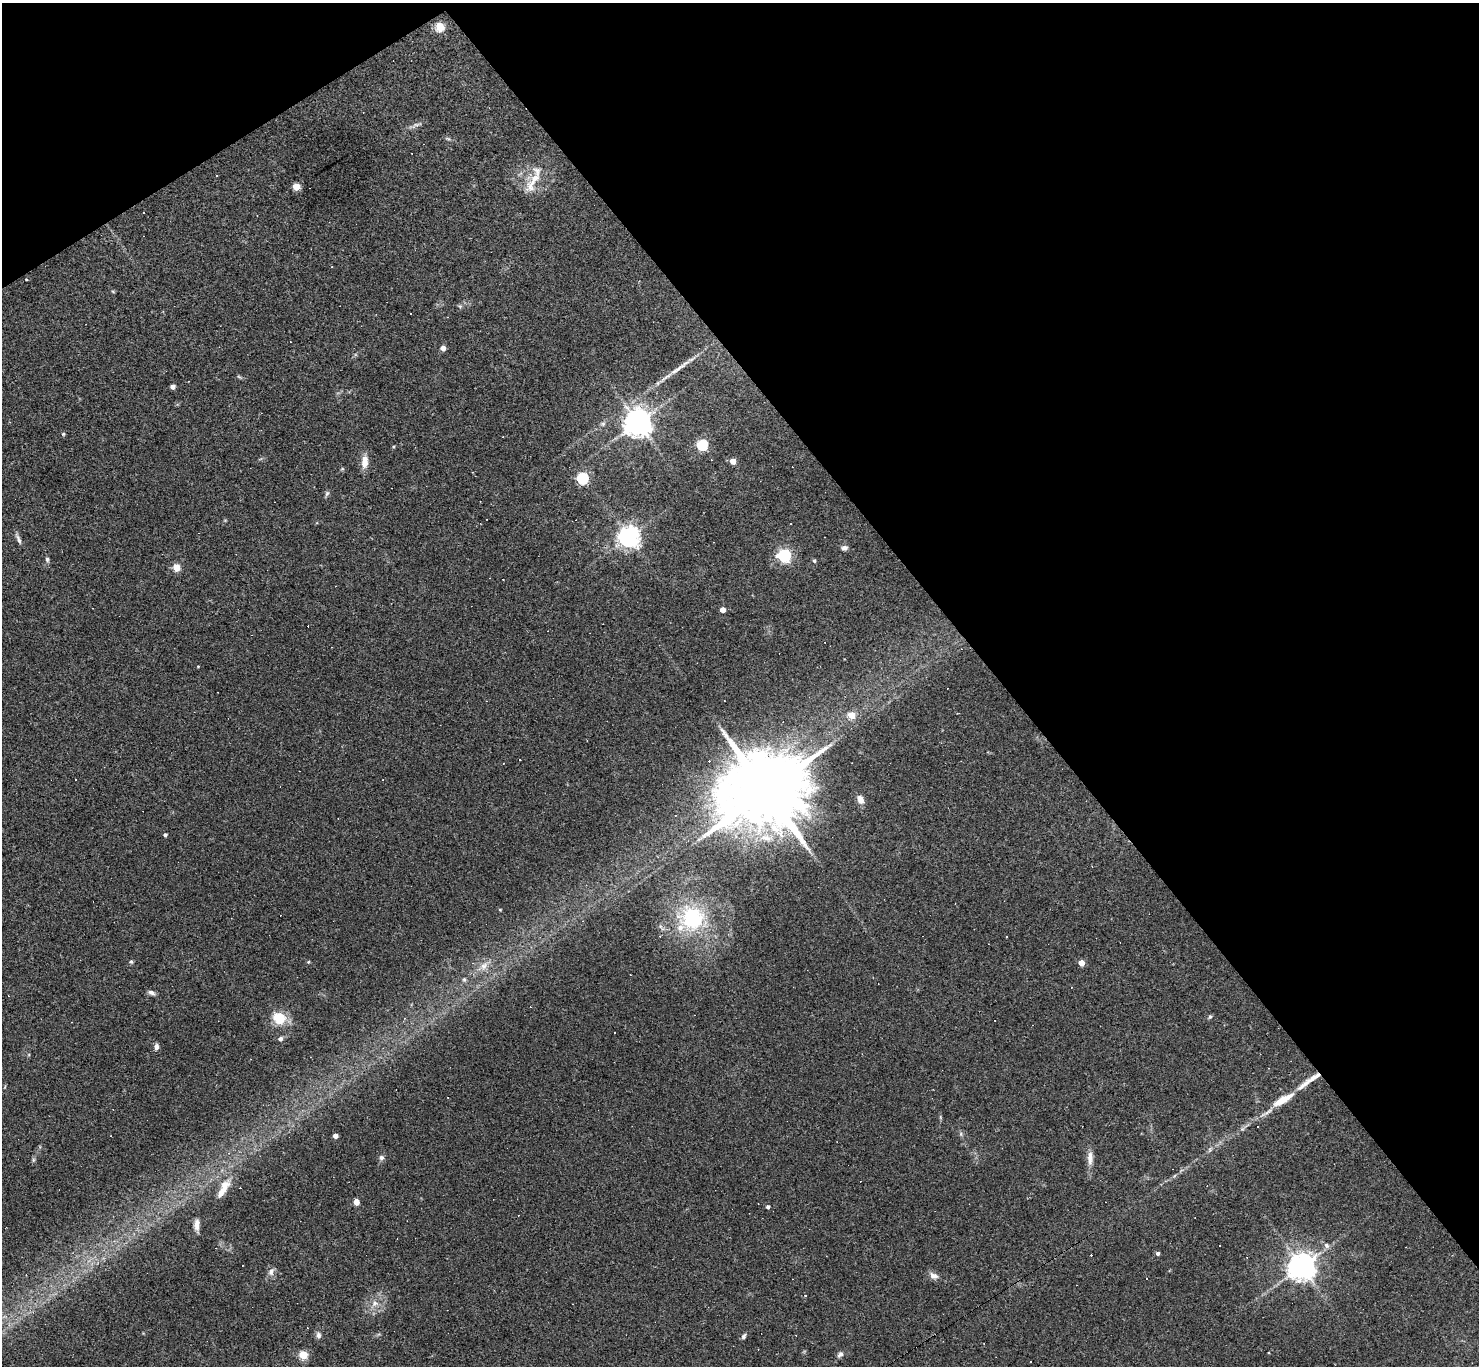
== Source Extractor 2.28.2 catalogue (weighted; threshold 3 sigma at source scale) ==
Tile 3 of 4 x 4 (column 3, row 1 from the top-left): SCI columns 2953-4429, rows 4245-5608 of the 5905 x 5900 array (HDU 1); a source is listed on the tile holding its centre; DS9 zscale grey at full resolution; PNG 1481 x 1368 px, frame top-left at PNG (2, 3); no overlay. Shown black and unused: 36% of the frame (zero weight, under 2 of 3 exposures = <1% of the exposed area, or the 3 px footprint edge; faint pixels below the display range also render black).
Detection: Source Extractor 2.28.2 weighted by HDU 2 'WHT'; one run over the whole footprint, this tile lists its part. Background 0.0638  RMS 0.0062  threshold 0.0278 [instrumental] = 3 sigma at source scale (4.5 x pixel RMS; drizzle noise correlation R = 1.50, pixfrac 1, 0.05/0.05 arcsec/px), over >= 5 px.
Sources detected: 123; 46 cosmic-ray / hot-pixel residue — not listed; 2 inside a brighter listed object's ellipse — not listed separately; the other 75 listed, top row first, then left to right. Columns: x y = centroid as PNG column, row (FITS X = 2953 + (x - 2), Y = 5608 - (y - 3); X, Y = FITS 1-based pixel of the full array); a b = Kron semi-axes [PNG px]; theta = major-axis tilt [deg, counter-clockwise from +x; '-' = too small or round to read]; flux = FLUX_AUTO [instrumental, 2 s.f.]
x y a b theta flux
440 27 5 5 - 31
417 124 14 4 7 1.9
448 139 8 3 -19 0.96
216 176 3 2 - 0.62
533 182 40 11 61 12
296 186 5 5 - 17
26 279 3 3 - 0.7
460 306 6 5 - 1.1
411 313 3 2 - 0.69
443 348 4 4 - 5.1
677 369 32 6 34 6.9
239 377 6 4 -20 0.83
173 386 4 4 - 3.4
637 422 8 8 - 870
603 424 7 5 68 1.4
63 434 5 4 - 0.73
702 444 5 5 - 63
393 447 4 3 - 0.66
733 461 4 4 - 7.9
365 462 16 8 85 6
342 469 6 3 18 0.64
582 478 6 5 - 69
327 493 8 5 73 1.3
629 537 7 7 - 430
18 539 16 4 -66 2.2
844 548 8 6 7 2
784 555 6 5 - 120
47 559 6 4 -80 1.3
814 561 4 4 - 1.1
176 567 5 4 - 18
722 610 4 4 - 5.7
198 666 4 3 - 0.45
852 715 5 5 - 11
767 790 29 17 30 11000
860 799 10 7 -68 4
165 835 4 3 - 1.3
766 838 22 10 -8 11
500 910 3 3 - 0.55
692 918 37 34 -14 50
1007 936 3 3 - 12
131 962 6 4 -67 0.96
308 962 5 3 - 0.58
1081 963 4 4 - 9.6
484 966 13 9 53 5.1
464 979 6 5 - 1.1
151 993 10 5 -20 2
1210 1017 6 5 - 0.91
279 1018 6 5 - 36
614 1032 3 2 - 0.45
280 1039 5 5 - 2.1
156 1047 8 6 86 2.2
1315 1077 21 6 27 4.6
1283 1099 34 9 30 13
961 1134 7 4 -73 1
335 1136 4 4 - 4.2
1210 1149 8 3 72 1.2
381 1157 7 7 - 1.8
1090 1158 21 7 -90 5.1
33 1160 7 4 89 1
223 1189 28 9 60 10
356 1202 4 4 - 9
768 1207 4 4 - 1.5
197 1225 15 7 88 3.8
1326 1245 8 6 -69 2.3
1158 1253 4 4 - 1.6
1301 1266 8 8 - 850
271 1272 10 7 71 2.9
26 1275 2 2 - 0.33
934 1276 13 8 -24 3.2
805 1296 4 3 - 0.7
375 1303 8 8 - 3.3
318 1335 8 6 -77 1.9
744 1336 8 5 58 1.3
840 1354 8 6 45 1.9
303 1355 5 5 - 26
Overlapping masked pixels (flux is a lower limit): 1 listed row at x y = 1315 1077